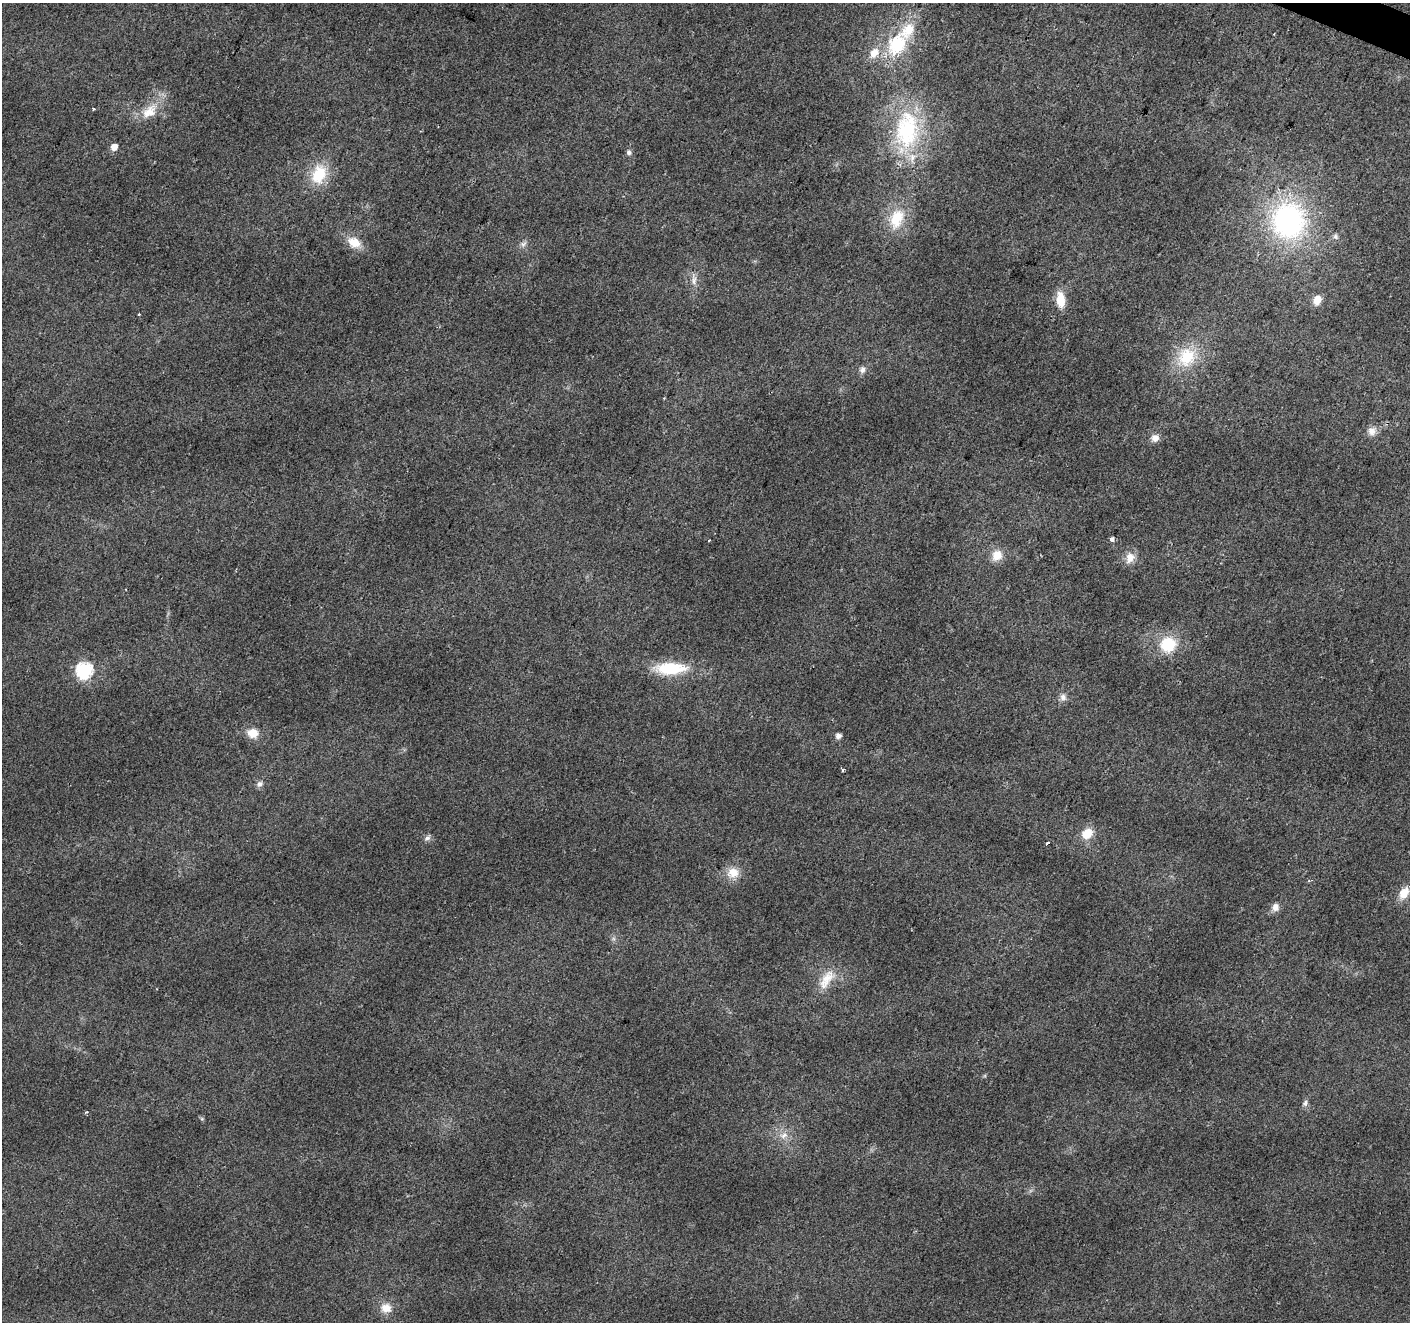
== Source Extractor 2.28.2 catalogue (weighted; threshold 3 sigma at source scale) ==
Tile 10 of 4 x 4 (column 2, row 3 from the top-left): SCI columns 1415-2822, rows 1593-2912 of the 5638 x 5758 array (HDU 1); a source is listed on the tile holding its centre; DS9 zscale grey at full resolution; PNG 1412 x 1324 px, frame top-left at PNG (2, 3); no overlay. Shown black and unused: <1% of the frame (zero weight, under 2 of 3 exposures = <1% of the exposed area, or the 3 px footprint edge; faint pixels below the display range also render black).
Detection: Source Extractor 2.28.2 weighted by HDU 2 'WHT'; one run over the whole footprint, this tile lists its part. Background 0.0393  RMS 0.0071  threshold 0.0318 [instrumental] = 3 sigma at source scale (4.5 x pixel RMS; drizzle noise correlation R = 1.50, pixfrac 1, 0.0396/0.0396 arcsec/px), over >= 5 px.
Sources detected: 46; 1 cosmic-ray / hot-pixel residue — not listed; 1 inside a brighter listed object's ellipse — not listed separately; the other 44 listed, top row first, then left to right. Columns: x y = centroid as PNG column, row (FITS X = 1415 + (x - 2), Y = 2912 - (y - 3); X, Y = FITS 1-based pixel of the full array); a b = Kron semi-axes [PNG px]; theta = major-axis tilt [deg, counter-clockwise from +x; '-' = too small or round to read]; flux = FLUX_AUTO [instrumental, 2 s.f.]
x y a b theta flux
909 30 21 13 55 17
897 45 18 14 62 40
874 53 14 10 53 8.9
93 109 4 3 - 0.79
149 112 25 15 39 16
907 130 54 33 84 75
114 147 5 5 - 7
629 152 7 6 - 1.9
319 174 22 15 67 25
897 218 25 18 60 23
1288 221 47 43 -89 130
1335 237 7 7 - 1.8
354 242 17 12 -28 11
523 244 10 6 44 2.5
694 280 12 7 84 4
1060 299 18 9 -85 13
1317 300 10 8 57 7.9
139 314 3 3 - 0.85
1187 357 26 23 64 29
862 370 9 7 71 2.9
1372 431 12 11 - 5.4
1155 438 10 9 - 4.6
1112 539 4 4 - 3.3
709 540 3 2 - 1.1
997 555 14 13 - 9.5
1130 558 14 11 77 7.2
1168 644 20 18 20 25
670 668 34 13 1 34
84 670 7 7 - 160
1063 697 9 9 - 3.4
253 733 12 10 -11 8.8
838 736 5 5 - 3.8
843 770 3 3 - 1.6
260 784 8 7 - 2.5
1087 833 13 11 35 11
427 838 9 6 34 2.4
733 873 16 13 21 10
1404 893 15 10 59 9.6
1275 907 10 9 - 4.3
827 979 33 13 58 14
1305 1103 9 6 73 2.2
86 1112 5 3 - 0.73
784 1135 11 8 21 5
386 1308 13 12 - 8.5